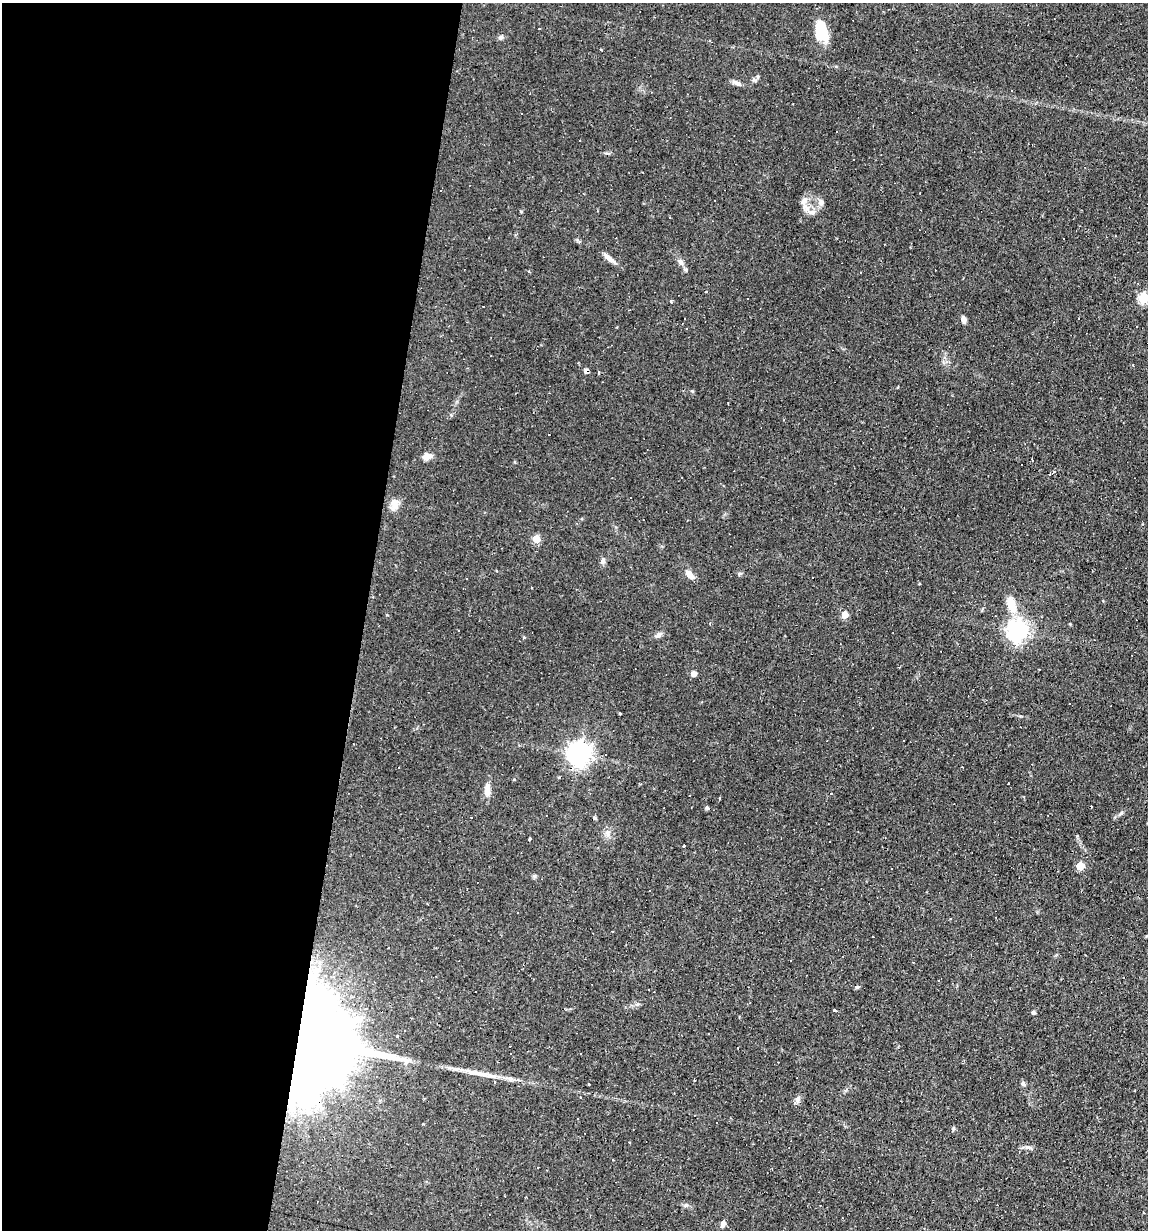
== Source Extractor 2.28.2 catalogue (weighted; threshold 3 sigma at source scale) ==
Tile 5 of 4 x 4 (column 1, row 2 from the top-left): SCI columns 114-1259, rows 2455-3682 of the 4929 x 4909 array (HDU 1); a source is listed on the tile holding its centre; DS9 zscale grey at full resolution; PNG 1150 x 1232 px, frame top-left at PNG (2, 3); no overlay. Shown black and unused: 32% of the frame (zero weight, under 2 of 3 exposures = <1% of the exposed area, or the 3 px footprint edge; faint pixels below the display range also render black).
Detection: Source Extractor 2.28.2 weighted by HDU 2 'WHT'; one run over the whole footprint, this tile lists its part. Background 0.0927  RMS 0.0057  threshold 0.0256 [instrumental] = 3 sigma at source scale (4.5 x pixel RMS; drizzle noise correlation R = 1.50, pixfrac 1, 0.05/0.05 arcsec/px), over >= 5 px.
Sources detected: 92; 28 cosmic-ray / hot-pixel residue — not listed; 3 inside a brighter listed object's ellipse — not listed separately; the other 61 listed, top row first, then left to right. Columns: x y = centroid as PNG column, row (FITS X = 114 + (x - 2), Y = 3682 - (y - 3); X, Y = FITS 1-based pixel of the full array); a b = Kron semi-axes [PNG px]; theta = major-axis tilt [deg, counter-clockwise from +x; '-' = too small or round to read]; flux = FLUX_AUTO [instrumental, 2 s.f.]
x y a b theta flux
821 31 26 14 -76 13
501 37 7 6 - 1.3
709 40 4 3 - 0.6
754 80 7 4 -18 1
736 83 13 4 -18 1.9
1012 91 3 2 - 0.5
580 141 3 3 - 1
441 191 3 2 - 0.7
821 203 8 6 89 2
806 208 15 7 -48 4
609 258 17 6 -39 3.2
680 262 9 7 -56 2.1
529 272 4 3 - 0.64
861 272 3 2 - 0.33
1143 298 6 5 - 35
671 302 3 3 - 1.1
963 319 8 5 -80 2.5
1136 326 3 2 - 0.39
578 363 3 3 - 0.41
586 371 5 4 - 2.3
598 372 4 3 - 0.65
426 457 14 7 15 3.6
1053 471 3 3 - 1.8
1050 474 2 2 - 0.83
395 504 17 10 88 4.6
536 539 5 5 - 10
603 561 8 6 86 1.5
690 575 12 6 -46 4.2
919 583 4 2 - 0.64
1012 605 22 11 -72 9.2
387 615 3 3 - 0.65
845 615 5 5 - 6.2
1017 631 7 7 - 300
658 635 9 6 27 1.6
1039 669 3 2 - 1.3
694 673 4 4 - 4.1
620 713 3 3 - 1.1
579 754 8 8 - 430
487 790 16 7 -84 3.3
719 798 3 3 - 1.2
707 807 5 4 - 0.99
595 818 5 4 - 0.7
529 838 3 3 - 2.8
684 846 3 2 - 0.67
1080 866 5 5 - 14
612 931 3 2 - 0.57
790 960 3 3 - 1
857 987 7 4 9 0.81
1033 1012 4 3 - 1.5
397 1037 3 3 - 3.8
313 1041 62 56 -75 1700
778 1062 2 2 - 0.35
483 1074 49 6 -10 10
1023 1084 7 6 - 1.2
580 1097 3 2 - 0.33
798 1099 8 7 - 2
578 1119 3 3 - 0.81
629 1142 3 3 - 1.5
1027 1147 9 4 0 1.6
686 1205 5 5 - 0.87
723 1224 8 5 73 2.6
Overlapping masked pixels (flux is a lower limit): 2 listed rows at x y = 586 371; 313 1041
Isophote crosses this tile's border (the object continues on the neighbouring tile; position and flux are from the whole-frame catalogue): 1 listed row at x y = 1143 298
Unlisted compact peaks at least as high as the median listed source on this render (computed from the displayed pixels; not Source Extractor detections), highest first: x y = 1121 813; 534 876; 521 211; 1077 836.